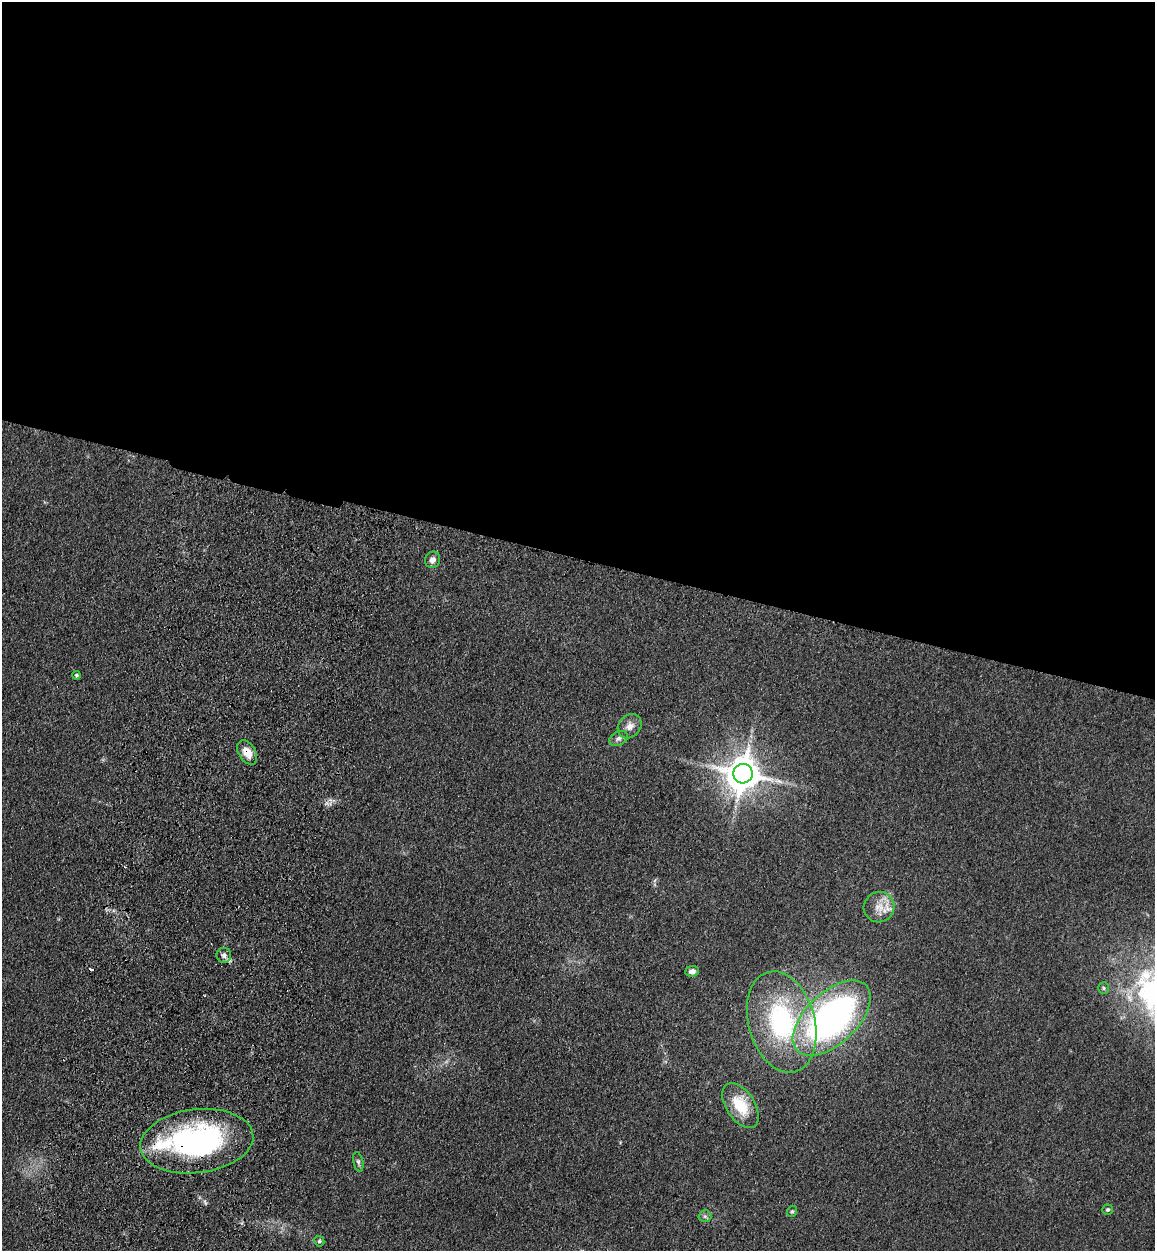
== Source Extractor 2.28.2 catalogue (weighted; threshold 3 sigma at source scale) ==
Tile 3 of 4 x 4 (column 3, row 1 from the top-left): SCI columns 2665-3817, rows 3782-5030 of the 5209 x 5064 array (HDU 1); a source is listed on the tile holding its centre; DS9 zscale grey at full resolution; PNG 1157 x 1253 px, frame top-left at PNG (2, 2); each listed source drawn as its Kron ellipse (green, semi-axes under 4 px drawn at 4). Shown black and unused: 45% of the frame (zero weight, under 3 of 4 exposures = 6% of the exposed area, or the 3 px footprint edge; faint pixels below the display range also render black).
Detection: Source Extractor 2.28.2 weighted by HDU 2 'WHT'; one run over the whole footprint, this tile lists its part. Background 0.135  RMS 0.0077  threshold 0.0348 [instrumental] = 3 sigma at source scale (4.5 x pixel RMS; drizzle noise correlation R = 1.50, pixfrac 1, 0.05/0.05 arcsec/px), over >= 5 px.
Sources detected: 23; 2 cosmic-ray / hot-pixel residue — neither listed nor drawn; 2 inside a brighter listed object's ellipse — not listed separately; the other 19 listed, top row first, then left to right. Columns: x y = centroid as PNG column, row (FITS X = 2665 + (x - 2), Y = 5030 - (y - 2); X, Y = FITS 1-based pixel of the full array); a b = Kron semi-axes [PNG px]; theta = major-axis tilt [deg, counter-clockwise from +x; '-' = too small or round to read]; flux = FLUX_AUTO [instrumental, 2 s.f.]
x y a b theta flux
432 560 8 7 - 4.2
76 675 4 4 - 1.1
630 726 13 11 50 6.2
618 739 10 7 24 2.9
247 752 13 8 -58 11
743 774 10 9 - 1900
879 907 15 15 - 11
224 955 7 7 - 3.4
692 971 7 5 4 3.2
1104 988 6 5 - 1.3
832 1018 48 25 43 270
782 1022 52 33 -75 110
740 1106 25 14 -57 26
197 1141 57 32 7 180
358 1162 10 5 -77 1.9
1108 1210 5 5 - 1.2
792 1211 6 4 68 1.2
705 1216 6 6 - 1.8
319 1241 5 5 - 1.3
Overlapping masked pixels (flux is a lower limit): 2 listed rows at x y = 247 752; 197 1141